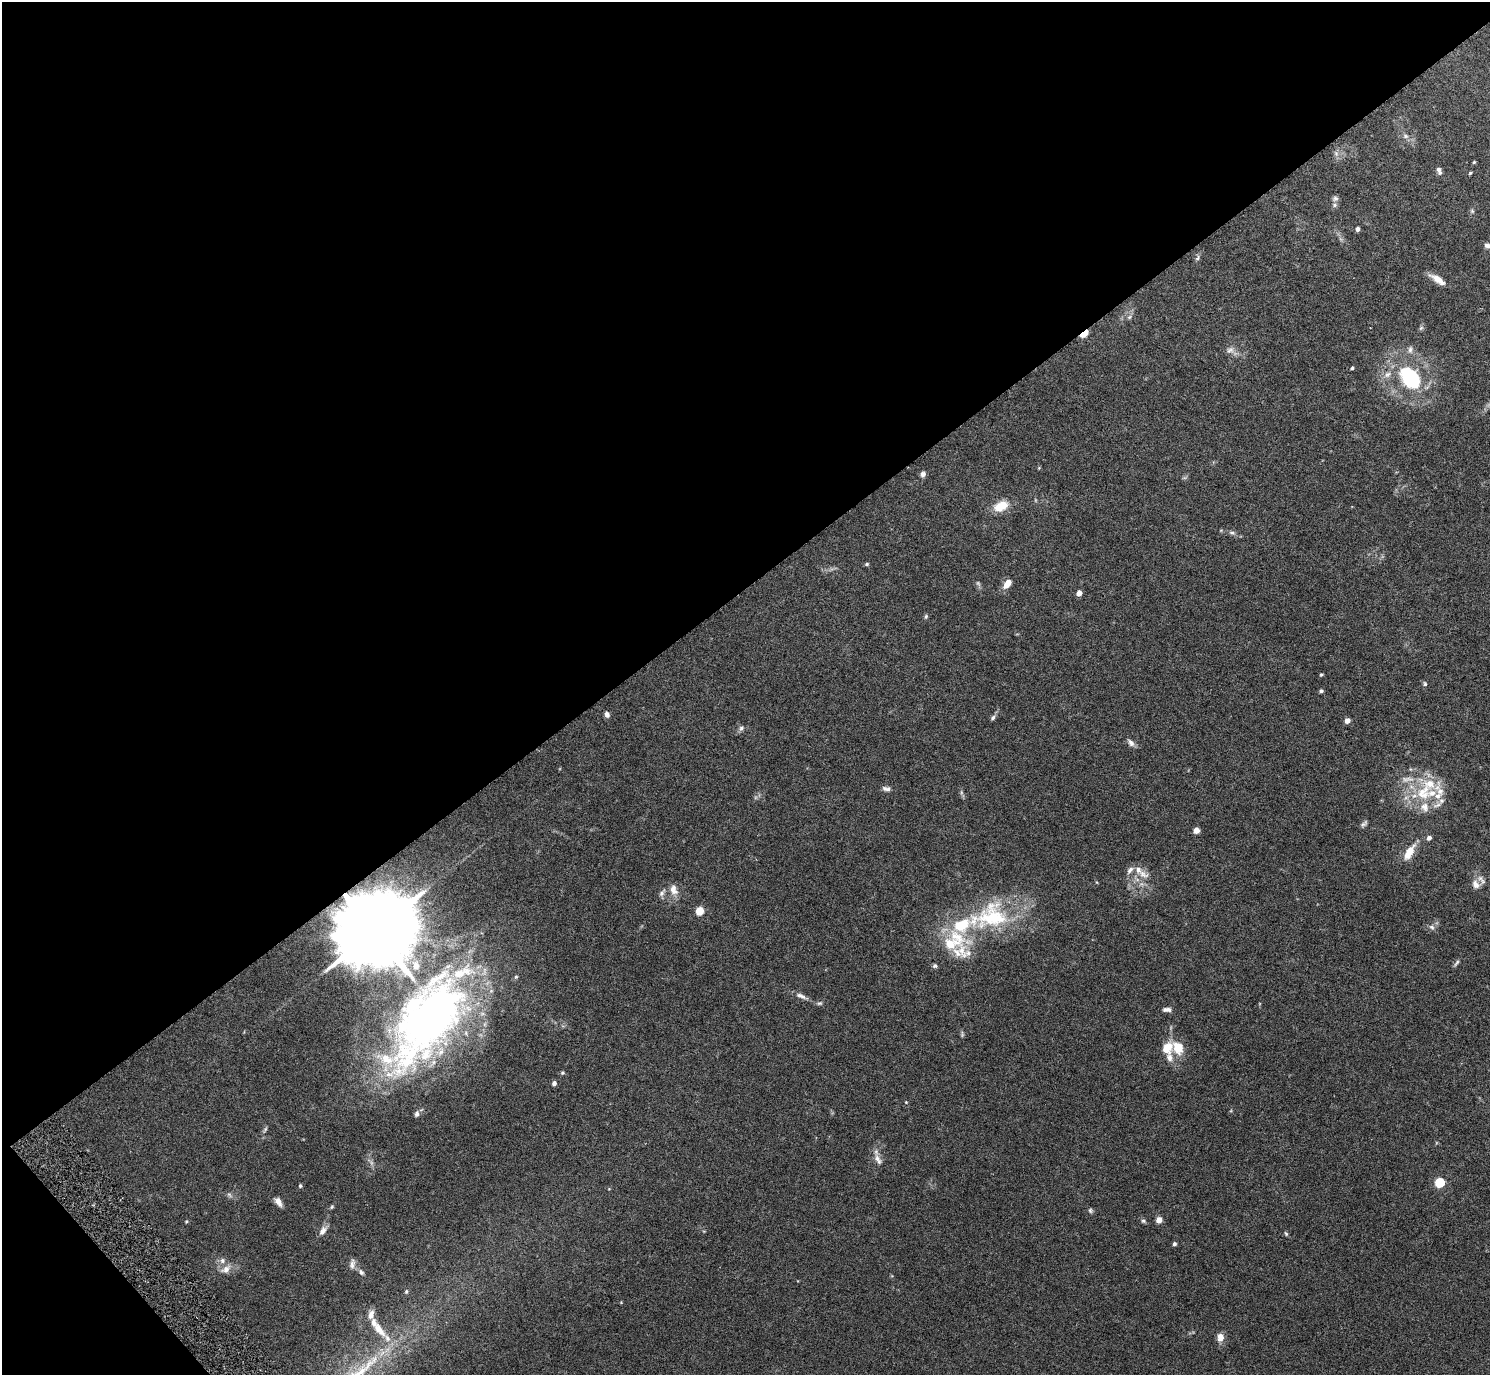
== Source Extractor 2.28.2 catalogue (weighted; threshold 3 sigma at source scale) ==
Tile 5 of 4 x 4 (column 1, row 2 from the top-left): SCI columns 5-1492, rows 3050-4422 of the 6002 x 5991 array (HDU 1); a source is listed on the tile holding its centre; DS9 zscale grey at full resolution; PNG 1492 x 1377 px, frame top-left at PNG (2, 2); no overlay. Shown black and unused: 44% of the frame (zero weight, under 5 of 9 exposures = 3% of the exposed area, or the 3 px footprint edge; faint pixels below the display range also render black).
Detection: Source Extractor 2.28.2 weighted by HDU 2 'WHT'; one run over the whole footprint, this tile lists its part. Background 0.0656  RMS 0.0033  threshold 0.0133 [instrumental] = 3 sigma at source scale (4.09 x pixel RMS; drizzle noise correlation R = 1.36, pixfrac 0.8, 0.05/0.05 arcsec/px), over >= 5 px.
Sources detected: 104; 3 too faint to see at this stretch — not listed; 19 inside a brighter listed object's ellipse — not listed separately; the other 82 listed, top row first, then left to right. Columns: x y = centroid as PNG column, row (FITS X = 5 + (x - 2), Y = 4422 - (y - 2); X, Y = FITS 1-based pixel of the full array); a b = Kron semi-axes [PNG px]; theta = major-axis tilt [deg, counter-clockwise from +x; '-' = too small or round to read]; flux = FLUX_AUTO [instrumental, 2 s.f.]
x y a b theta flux
1405 136 7 6 - 0.76
1336 153 7 4 -19 0.65
1474 162 4 3 - 0.33
1439 170 10 5 -70 1
1470 173 5 3 - 0.33
1335 198 8 7 - 0.85
1472 211 7 4 -45 0.44
1357 229 5 4 - 0.78
1487 245 8 6 -18 1
1197 258 8 5 61 0.69
1438 279 19 7 -34 3.3
1129 317 6 5 - 0.64
1421 328 8 4 45 0.55
1084 333 7 4 36 14
1230 350 11 8 16 1.5
1410 350 10 6 89 1.1
1352 368 4 3 - 0.5
1387 374 10 7 43 1.7
1410 377 10 8 -53 54
923 474 6 6 - 1.2
1001 506 17 10 25 5.8
1232 533 9 4 -11 0.8
867 564 5 4 - 0.47
1007 584 11 7 52 2.8
1079 593 5 4 - 2.6
926 617 6 5 - 0.47
1321 675 4 3 - 0.37
1425 684 7 5 -76 0.53
1321 691 4 4 - 0.6
607 714 7 5 -71 1
993 718 7 5 53 0.71
1347 720 4 4 - 2.4
741 728 8 6 45 0.85
1131 743 11 6 -54 1.3
886 789 11 6 -13 1.1
961 792 7 4 -72 0.57
1423 792 30 21 67 14
1364 823 11 5 43 0.72
1196 830 4 4 - 3.4
1429 838 5 4 - 1.2
1409 852 20 8 59 4.7
1144 874 17 9 -26 2.7
1476 884 14 10 -57 2.3
673 890 16 10 -75 2.7
662 893 11 6 52 1.1
700 911 5 5 - 9
990 917 60 37 13 35
1432 927 8 6 -18 0.9
375 931 24 17 33 4900
1457 963 11 4 53 0.65
935 966 6 5 - 0.6
801 996 19 5 -22 1.6
820 1003 8 5 6 0.59
1167 1010 11 5 0 1.1
426 1021 120 57 56 170
1178 1047 14 10 -68 5.9
1167 1048 16 13 50 4.8
562 1073 5 5 - 0.49
554 1083 5 4 - 1.2
906 1102 4 3 - 0.24
417 1114 8 6 77 0.78
878 1159 18 7 -61 2
1439 1183 5 5 - 19
300 1186 4 4 - 0.47
229 1195 8 4 -45 0.64
278 1202 11 6 -58 1.6
332 1207 5 4 - 0.4
1090 1211 7 6 - 0.57
1159 1220 4 4 - 3.8
186 1221 5 4 - 0.3
1143 1221 7 5 -3 0.54
323 1231 14 7 52 1.7
1286 1234 7 4 -54 0.42
1174 1244 4 4 - 0.65
222 1260 8 8 - 1.3
352 1264 14 7 80 1.4
226 1269 16 9 31 2.5
361 1272 9 6 -57 0.91
406 1292 6 5 - 0.48
379 1330 24 10 -52 5.1
1220 1337 10 7 83 2.5
360 1373 84 11 43 21
Overlapping masked pixels (flux is a lower limit): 2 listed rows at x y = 1084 333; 375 931
Isophote crosses this tile's border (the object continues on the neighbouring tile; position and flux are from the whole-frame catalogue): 2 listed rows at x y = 1487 245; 360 1373